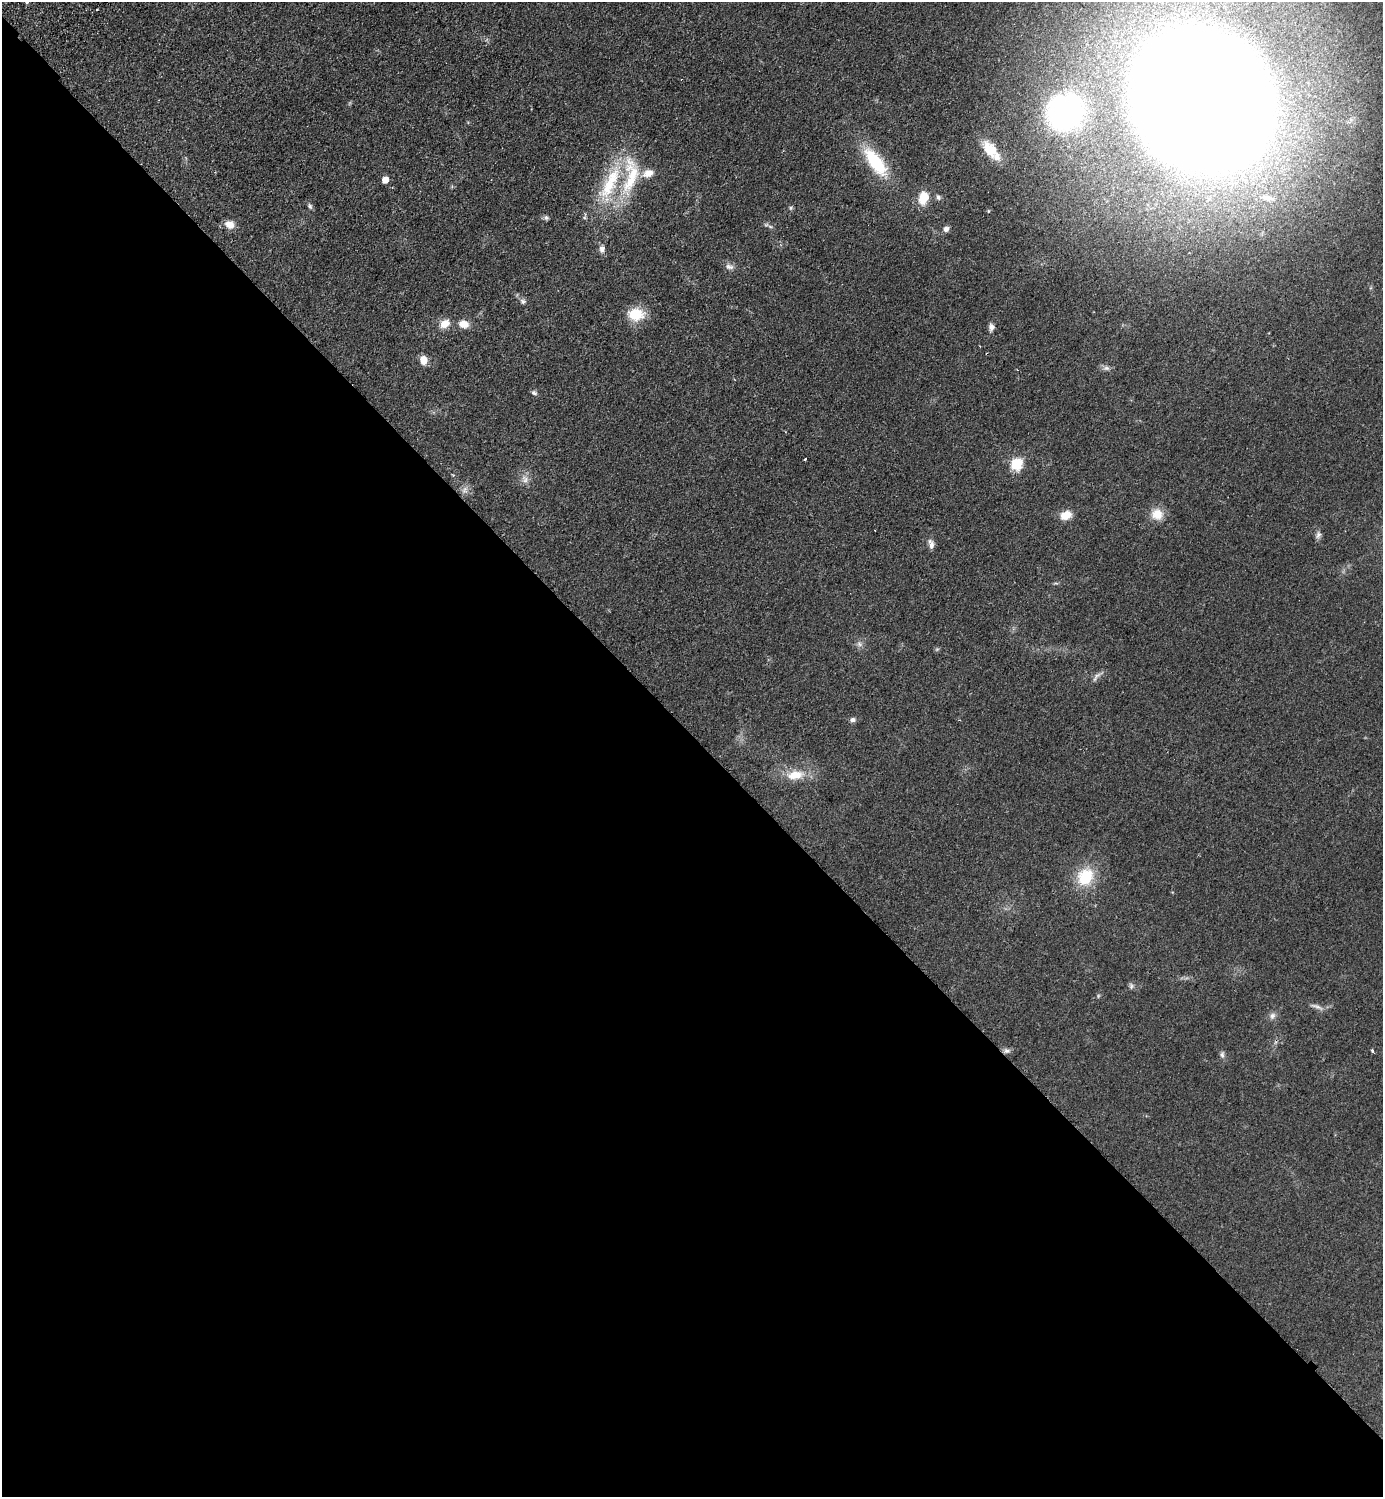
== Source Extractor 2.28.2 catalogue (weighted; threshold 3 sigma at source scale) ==
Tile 14 of 4 x 4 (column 2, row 4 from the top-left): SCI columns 1725-3105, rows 42-1536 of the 6070 x 6064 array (HDU 1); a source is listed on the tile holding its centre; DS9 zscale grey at full resolution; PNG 1385 x 1499 px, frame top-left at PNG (2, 2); no overlay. Shown black and unused: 51% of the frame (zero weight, under 2 of 3 exposures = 3% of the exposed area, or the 3 px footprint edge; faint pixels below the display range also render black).
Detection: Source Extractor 2.28.2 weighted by HDU 2 'WHT'; one run over the whole footprint, this tile lists its part. Background 0.0826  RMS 0.0081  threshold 0.0362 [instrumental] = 3 sigma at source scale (4.5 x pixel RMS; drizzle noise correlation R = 1.50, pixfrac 1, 0.05/0.05 arcsec/px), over >= 5 px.
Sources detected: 50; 2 too faint to see at this stretch — not listed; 3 inside a brighter listed object's ellipse — not listed separately; the other 45 listed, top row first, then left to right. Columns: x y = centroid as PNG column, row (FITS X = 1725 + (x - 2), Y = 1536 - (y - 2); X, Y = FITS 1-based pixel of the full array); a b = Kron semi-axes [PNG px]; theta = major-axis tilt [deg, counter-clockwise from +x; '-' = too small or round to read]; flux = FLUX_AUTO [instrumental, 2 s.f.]
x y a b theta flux
27 2 5 3 - 0.78
1202 100 82 69 -48 6200
1064 112 26 23 31 160
990 149 25 14 -51 17
875 162 37 14 -54 43
631 175 63 22 82 49
385 180 5 5 - 8.5
938 197 8 6 -62 1.9
923 198 15 11 75 15
1267 198 22 8 -12 8.5
310 206 8 5 -63 1.7
791 208 6 5 - 1.2
546 218 7 5 -55 1.6
230 224 11 9 -23 7.4
766 225 7 4 1 1.5
946 229 7 6 - 3
602 249 9 7 -75 3.4
729 267 13 7 -16 3.4
523 301 8 7 - 2.2
636 314 20 15 -4 19
445 324 12 9 32 8.5
464 324 11 8 -11 8.4
991 327 10 7 85 3.1
423 360 10 8 -85 6.9
1106 368 10 6 -9 2.6
534 393 8 5 -27 1.8
805 459 3 3 - 8.4
1016 464 6 6 - 76
525 479 12 9 -55 4.8
465 490 12 7 59 3.9
1157 514 15 14 - 11
1066 515 11 8 25 11
1318 535 8 6 85 2.6
931 544 13 6 -78 3.7
859 644 8 6 -23 2.5
1097 676 8 5 45 2.4
852 720 7 6 - 2.2
795 775 25 12 8 16
1085 877 23 19 60 28
1131 986 9 6 -81 1.8
1317 1007 20 5 -22 3.5
1272 1016 9 8 - 3.1
1007 1051 10 7 -17 2.6
1372 1051 5 3 - 1.1
1222 1055 10 5 -89 2.1
Isophote crosses this tile's border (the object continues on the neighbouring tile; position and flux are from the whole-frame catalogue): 1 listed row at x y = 1202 100